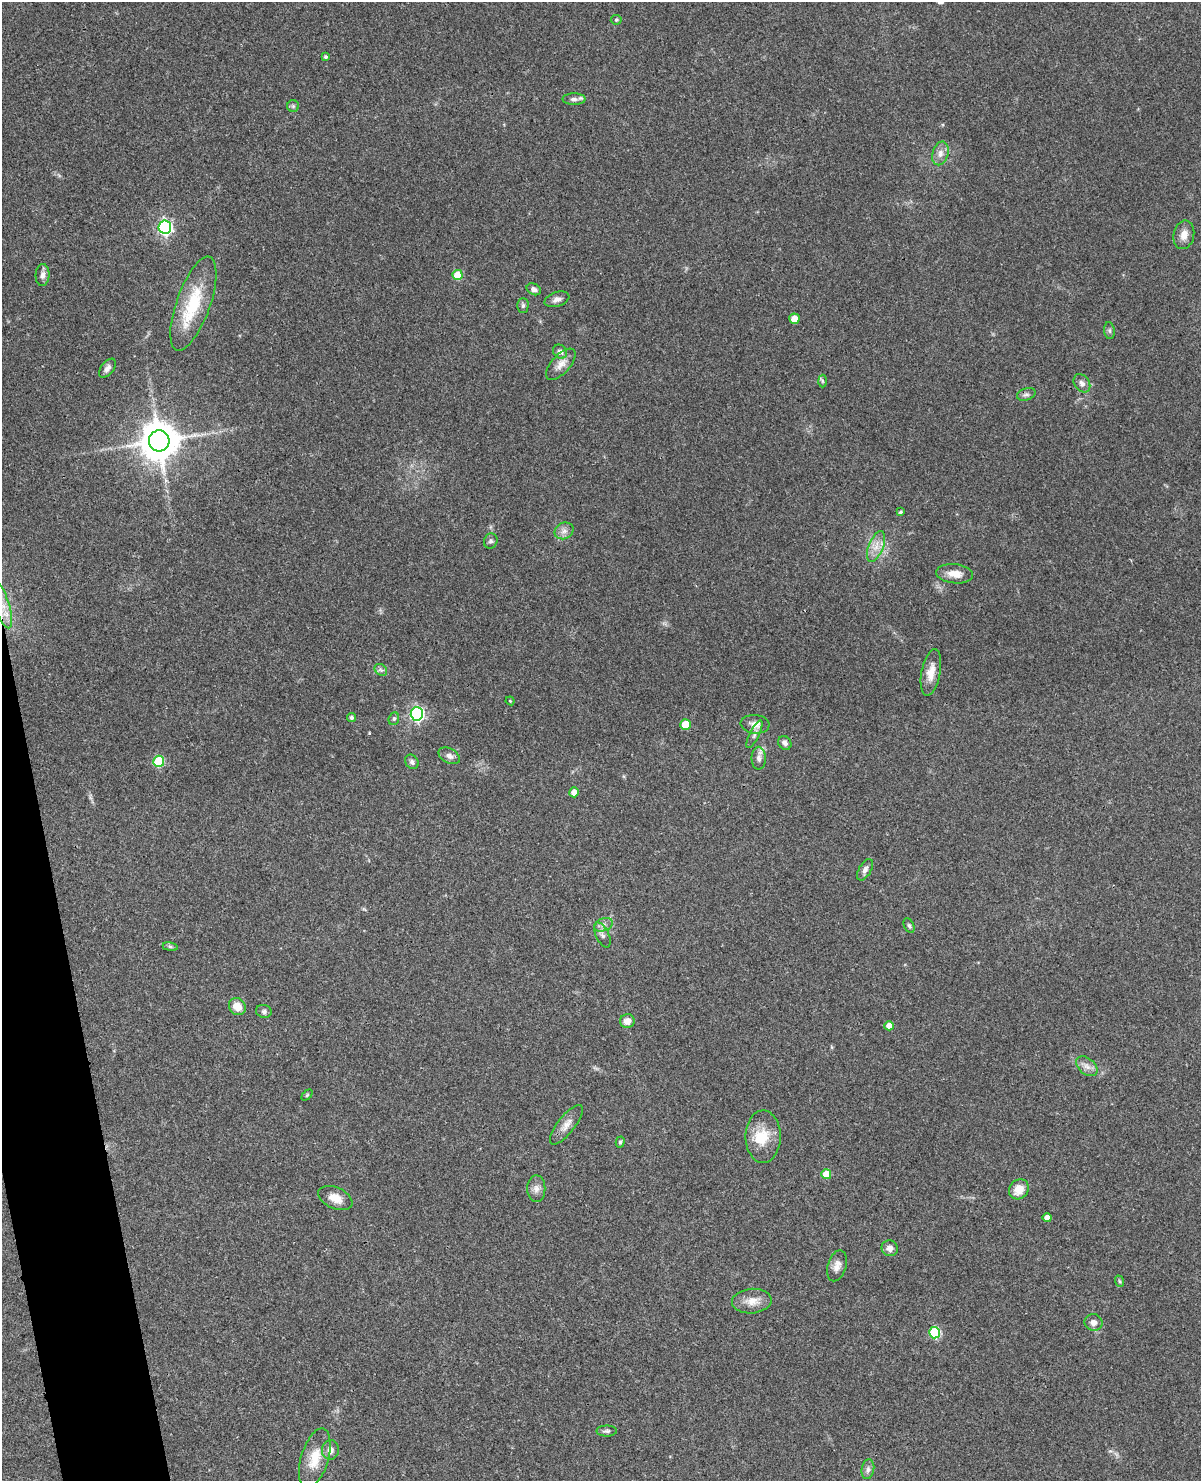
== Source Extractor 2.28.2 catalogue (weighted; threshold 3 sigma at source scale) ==
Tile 7 of 4 x 3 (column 3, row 2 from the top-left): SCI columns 2447-3645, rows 1737-3215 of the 4892 x 4840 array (HDU 1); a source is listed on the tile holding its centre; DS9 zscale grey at full resolution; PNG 1203 x 1483 px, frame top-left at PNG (2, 2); each listed source drawn as its Kron ellipse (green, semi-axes under 4 px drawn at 4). Shown black and unused: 4% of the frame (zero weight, under 3 of 4 exposures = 5% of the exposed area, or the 3 px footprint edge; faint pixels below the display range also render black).
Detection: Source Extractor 2.28.2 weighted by HDU 2 'WHT'; one run over the whole footprint, this tile lists its part. Background 0.0858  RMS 0.0058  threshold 0.0261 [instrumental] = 3 sigma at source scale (4.5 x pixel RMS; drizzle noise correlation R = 1.50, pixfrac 1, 0.05/0.05 arcsec/px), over >= 5 px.
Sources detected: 73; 1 inside a brighter object's white glare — neither listed nor drawn; the other 72 listed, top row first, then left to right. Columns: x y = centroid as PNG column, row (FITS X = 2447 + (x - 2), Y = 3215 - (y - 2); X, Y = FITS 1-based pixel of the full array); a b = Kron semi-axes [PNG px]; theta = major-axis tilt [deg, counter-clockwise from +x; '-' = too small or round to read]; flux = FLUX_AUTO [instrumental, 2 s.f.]
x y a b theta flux
616 20 5 5 - 0.76
326 57 4 3 - 1.2
574 99 11 5 0 2.5
293 106 6 6 - 1.1
940 153 12 8 74 3.7
165 227 6 6 - 140
1184 235 14 10 78 5.1
43 275 11 7 87 2.4
458 275 5 5 - 18
534 289 7 5 -27 2.4
557 299 13 7 19 2.8
193 304 49 17 70 31
523 305 7 5 89 1.3
794 319 5 5 - 7.5
1109 331 8 5 -83 1.3
560 352 7 6 - 2.5
561 364 19 9 48 5
107 368 11 6 51 2.4
822 381 6 4 -88 0.91
1082 383 10 7 -53 2.6
1026 394 9 6 18 1.8
159 441 10 10 - 1800
900 512 4 3 - 0.93
564 531 10 8 25 2.9
491 541 8 6 66 1.5
876 546 16 7 68 5.5
955 574 18 9 -6 6.5
2 605 24 7 -73 9.3
381 670 7 5 -42 1.4
931 672 24 9 79 7.5
510 701 4 4 - 0.59
417 714 6 6 - 110
352 718 4 4 - 1.4
394 719 6 5 - 1
755 724 14 9 -5 4.2
685 725 5 5 - 17
754 734 15 4 64 2.2
785 743 7 6 - 2.1
449 756 11 7 -28 2.8
759 758 11 7 89 2.8
159 761 5 5 - 38
412 762 7 6 - 1.9
574 792 5 4 - 5.8
865 870 12 6 60 2.3
603 925 10 6 20 2.5
909 926 7 5 -62 1.2
602 935 13 6 -65 2.6
170 947 7 4 -8 1.1
237 1006 9 8 - 7.2
264 1011 8 6 -15 1.7
627 1021 7 7 - 4.1
889 1026 5 4 - 5.3
1087 1066 12 8 -40 3.7
307 1095 6 4 45 0.71
566 1125 24 8 52 5.2
763 1137 26 17 90 15
620 1142 6 4 75 0.94
826 1174 5 5 - 11
536 1189 13 9 -90 3.5
1019 1189 11 9 45 8.1
335 1198 18 10 -24 6.8
1047 1218 4 4 - 3.6
890 1248 8 7 - 3.3
837 1266 16 9 73 4.1
1119 1281 6 3 -70 0.73
752 1301 20 12 4 7.1
1093 1322 9 8 - 3.4
935 1333 5 5 - 43
607 1431 10 5 0 1.5
330 1450 10 8 88 3.9
315 1458 31 13 73 14
868 1469 10 6 80 2.1
Overlapping masked pixels (flux is a lower limit): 1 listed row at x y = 2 605
Isophote crosses this tile's border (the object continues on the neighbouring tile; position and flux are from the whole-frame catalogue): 1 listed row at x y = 2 605